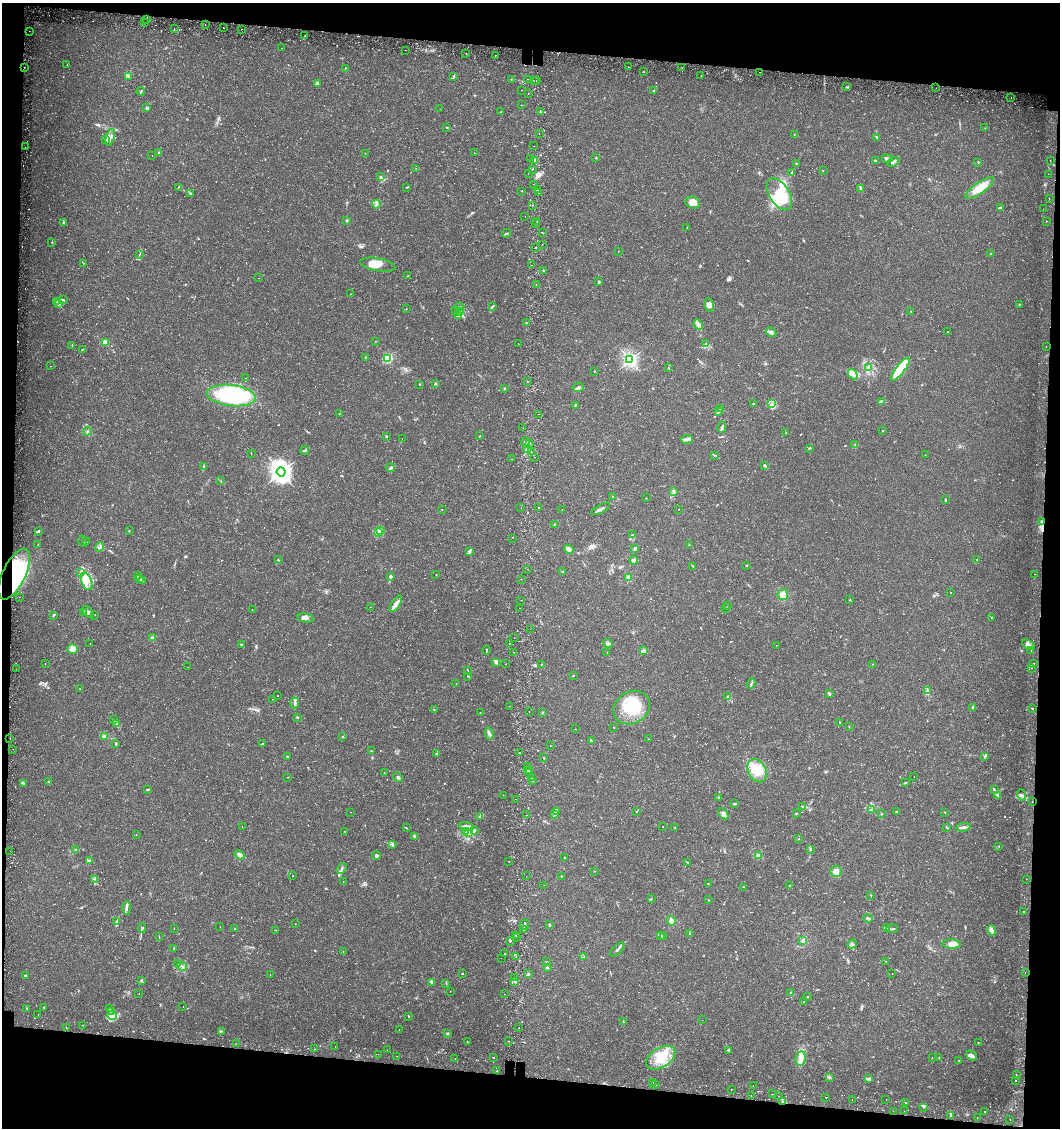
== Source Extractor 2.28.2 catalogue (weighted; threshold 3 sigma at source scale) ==
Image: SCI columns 336-4565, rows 60-4560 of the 4845 x 4632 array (HDU 1 of 3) = the unmasked area's bounding box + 8 px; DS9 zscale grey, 4 x 4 block average (1 PNG px = mean of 4 x 4 image px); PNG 1062 x 1130 px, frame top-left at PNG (2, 3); each listed source drawn as its Kron ellipse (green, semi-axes under 4 px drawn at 4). Shown black and unused: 12% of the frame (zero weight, under 2 of 3 exposures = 5% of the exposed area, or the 3 px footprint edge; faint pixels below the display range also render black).
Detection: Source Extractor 2.28.2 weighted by HDU 2 'WHT'. Background 0.013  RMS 0.0027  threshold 0.0122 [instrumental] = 3 sigma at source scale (4.5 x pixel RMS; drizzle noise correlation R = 1.50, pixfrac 1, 0.0396/0.0396 arcsec/px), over >= 5 px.
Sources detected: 762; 1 too faint to see at this stretch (4 x 4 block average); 5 inside a brighter object's white glare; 21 cosmic-ray / hot-pixel residue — neither listed nor drawn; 14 coinciding with a brighter row at this scale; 35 inside a brighter listed object's ellipse — not listed separately; of the other 686, all 500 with FLUX_AUTO >= 0.493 (the completeness limit of this list) listed and drawn (186 fainter detections not listed), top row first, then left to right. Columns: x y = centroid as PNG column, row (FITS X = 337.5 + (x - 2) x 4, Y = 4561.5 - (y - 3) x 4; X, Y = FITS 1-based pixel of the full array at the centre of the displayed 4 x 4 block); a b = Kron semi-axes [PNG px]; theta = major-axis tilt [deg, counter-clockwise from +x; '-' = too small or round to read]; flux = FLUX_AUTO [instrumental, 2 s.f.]
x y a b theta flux
146 19 2 2 - 1.5
144 23 2 2 - 5
205 25 2 2 - 2
223 28 2 2 - 0.71
174 29 2 2 - 1
242 29 2 2 - 1.7
29 31 2 2 - 2.4
305 36 2 2 - 1
282 48 2 2 - 0.85
405 50 2 2 - 0.66
466 53 2 2 - 0.8
495 55 2 2 - 0.91
67 64 2 2 - 0.53
629 67 2 2 - 0.65
24 68 2 2 - 3
345 68 2 2 - 0.83
682 68 2 2 - 0.81
643 72 2 2 - 0.82
760 72 2 2 - 2.2
701 76 2 2 - 0.7
129 77 2 2 - 0.94
453 77 3 2 - 1.5
511 79 2 2 - 0.68
528 79 2 2 - 0.87
534 81 2 2 - 3.5
536 81 2 2 - 1.9
317 84 4 3 - 2.9
846 86 2 2 - 1.5
936 88 2 2 - 0.64
522 90 2 2 - 1
141 91 4 2 - 2
653 91 2 2 - 0.89
528 93 2 2 - 0.95
1011 97 2 2 - 0.51
521 105 2 2 - 2.2
147 108 3 2 - 3.4
440 109 2 2 - 0.53
501 112 2 2 - 1.1
540 112 2 2 - 11
446 128 2 2 - 0.88
985 128 2 2 - 0.54
539 134 2 2 - 1.1
794 135 2 2 - 0.64
110 137 8 3 74 5.9
877 137 3 3 - 1.5
106 140 2 2 - 1.1
534 146 2 2 - 0.61
25 147 2 2 - 0.69
159 152 2 2 - 0.54
365 153 2 2 - 1
474 153 2 2 - 0.58
152 155 2 2 - 0.56
596 158 2 2 - 0.52
531 159 2 2 - 0.87
887 159 5 3 - 4.3
535 160 2 2 - 2.2
876 160 3 2 - 1.7
1050 161 2 2 - 2.7
893 162 6 2 29 2.7
978 162 2 2 - 0.8
796 163 2 2 - 0.96
416 168 2 2 - 0.5
532 169 2 2 - 0.66
823 170 2 2 - 0.52
792 172 4 2 - 1.1
528 173 2 2 - 1.2
1048 174 2 2 - 1
380 177 4 2 - 1.7
534 184 2 2 - 0.57
178 187 3 2 - 0.72
406 187 2 2 - 0.56
861 188 4 2 - 3.1
980 188 17 5 34 26
537 190 2 2 - 1.1
521 191 2 2 - 2.6
191 193 3 2 - 1.4
539 193 2 2 - 0.62
779 194 18 10 -57 56
1049 199 2 2 - 0.73
693 203 7 6 - 17
376 204 4 2 - 1.7
533 205 2 2 - 0.75
1001 208 3 2 - 1.2
1043 209 2 2 - 0.93
525 217 2 2 - 0.5
347 221 2 2 - 2
1047 221 2 2 - 1.9
64 222 2 2 - 2.3
537 222 2 2 - 0.63
535 223 2 2 - 0.63
687 228 2 2 - 0.52
542 232 2 2 - 1.5
507 233 5 2 - 2.3
52 242 2 2 - 0.84
542 244 2 2 - 0.7
536 247 2 2 - 1.7
618 251 2 2 - 0.85
139 254 2 2 - 0.71
991 254 3 2 - 1.3
83 263 2 2 - 0.66
378 265 18 6 -10 21
532 265 2 2 - 0.72
543 270 2 2 - 1.3
408 276 2 2 - 0.88
258 278 2 2 - 0.59
599 282 3 2 - 2.8
536 284 2 2 - 0.61
351 294 2 2 - 0.82
63 300 3 2 - 1.7
57 302 2 2 - 0.6
58 304 2 2 - 0.82
1019 304 2 2 - 0.74
709 305 7 4 -83 6.8
460 307 4 2 - 2.2
492 307 4 2 - 2
406 309 2 2 - 0.64
456 311 2 2 - 1.2
459 311 3 2 - 2.2
911 311 2 2 - 1.2
459 316 3 2 - 1.8
526 323 2 2 - 0.75
698 324 5 3 - 5.3
771 332 5 3 - 6.1
947 332 2 2 - 0.57
375 341 2 2 - 0.5
105 342 2 2 - 27
518 344 2 2 - 0.88
706 344 2 2 - 0.76
72 345 3 2 - 0.72
1046 346 2 2 - 2.9
82 349 2 2 - 0.62
365 357 2 2 - 0.54
388 359 3 3 - 40
630 360 3 3 - 210
50 366 2 2 - 0.5
869 367 3 2 - 2.3
668 368 2 2 - 0.63
900 369 14 4 52 68
594 371 2 2 - 0.82
853 374 5 4 - 6.1
246 378 2 2 - 0.51
527 381 2 2 - 1
419 384 2 2 - 1
435 384 3 2 - 2.1
578 387 5 2 - 2.9
504 388 2 2 - 1.5
231 396 24 10 -7 220
881 401 4 2 - 1.7
753 403 3 2 - 1
771 404 2 2 - 0.56
575 405 3 2 - 1.2
721 409 3 2 - 1.5
718 412 4 2 - 1.9
339 414 2 2 - 0.63
538 414 2 2 - 2.1
722 427 5 2 - 3.3
523 428 2 2 - 0.83
87 431 4 2 - 2.1
882 431 2 2 - 0.62
786 433 2 2 - 0.65
480 436 2 2 - 0.73
387 437 2 2 - 0.74
402 438 2 2 - 0.51
687 439 6 2 1 3.5
525 442 5 2 - 3.6
530 443 2 2 - 1
855 445 3 2 - 0.73
527 448 2 2 - 1.2
809 448 3 2 - 1.5
305 450 4 2 - 2.2
531 452 2 2 - 0.96
251 453 2 2 - 0.5
715 455 3 2 - 1.5
925 455 2 2 - 2
534 457 2 2 - 0.55
512 459 2 2 - 0.5
765 465 3 2 - 1.6
204 467 3 2 - 2.9
391 468 4 3 - 2.8
281 472 4 4 - 670
221 481 2 2 - 0.62
673 491 2 2 - 0.88
613 497 2 2 - 0.85
646 498 2 2 - 0.6
945 500 3 2 - 1.7
521 508 2 2 - 0.55
539 508 2 2 - 2.1
442 509 2 2 - 0.53
562 509 2 2 - 0.8
601 509 10 2 29 4.4
679 509 2 2 - 2
1042 522 2 2 - 2.4
554 524 2 2 - 0.67
38 531 3 2 - 1.7
129 531 2 2 - 0.63
380 531 2 2 - 0.78
378 533 3 2 - 2.4
632 535 2 2 - 0.58
513 538 2 2 - 0.59
83 541 6 2 -78 2
86 542 2 2 - 0.7
38 544 3 2 - 0.7
689 545 2 2 - 0.83
100 547 5 2 - 2.8
635 548 4 3 - 3.2
569 549 5 3 - 11
469 552 4 3 - 2.6
278 560 2 2 - 1.1
634 560 4 3 - 6
976 560 2 2 - 0.75
746 565 2 2 - 0.93
693 566 2 2 - 0.79
527 569 2 2 - 0.77
81 572 3 2 - 1.3
563 572 2 2 - 0.86
14 574 28 11 64 170
1034 574 2 2 - 0.66
137 575 3 2 - 1.8
436 575 2 2 - 0.91
390 576 3 3 - 2.1
628 577 4 3 - 5.4
139 579 3 2 - 2.2
521 579 2 2 - 0.5
87 581 9 5 -69 13
143 581 2 2 - 0.85
951 592 2 2 - 0.68
783 594 5 5 - 8.2
19 597 2 2 - 0.56
521 600 2 2 - 0.57
850 600 2 2 - 0.58
396 604 9 3 56 10
727 605 2 2 - 0.5
370 607 2 2 - 2.6
520 608 2 2 - 0.59
726 608 2 2 - 0.61
252 610 2 2 - 0.51
88 612 7 3 -49 4.5
84 613 3 2 - 2
53 615 4 2 - 1.5
95 615 2 2 - 0.51
991 617 2 2 - 0.51
306 618 8 4 -12 7.5
530 629 2 2 - 0.99
514 637 2 2 - 1.8
153 638 3 3 - 3.7
90 643 2 2 - 0.5
509 643 2 2 - 1.8
608 643 5 3 - 2.8
242 645 4 2 - 1.9
777 645 2 2 - 1.2
1029 645 7 3 -28 4.4
73 649 5 5 - 9.1
486 650 4 2 - 1.2
643 651 3 2 - 1.8
1031 651 2 2 - 0.76
513 652 2 2 - 1.3
607 652 2 2 - 0.91
496 662 4 2 - 6.5
1034 663 2 2 - 0.66
45 664 2 2 - 0.61
506 664 2 2 - 0.65
872 664 2 2 - 0.57
541 665 2 2 - 0.79
188 667 2 2 - 2.2
1032 668 2 2 - 1.2
16 669 2 2 - 0.49
467 671 2 2 - 0.98
468 676 3 2 - 1.1
573 676 3 2 - 0.84
456 683 2 2 - 0.55
751 684 5 2 - 2.8
80 688 2 2 - 0.62
928 691 3 2 - 2.2
829 694 3 2 - 3
277 696 2 2 - 1.1
728 697 4 2 - 2
272 699 2 2 - 0.52
295 703 5 3 - 3.8
509 706 2 2 - 0.57
632 708 19 16 31 66
972 708 3 2 - 1.7
1032 708 2 2 - 0.9
434 710 2 2 - 1.1
529 711 2 2 - 3.2
542 712 2 2 - 1.2
480 713 2 2 - 0.91
297 717 2 2 - 2.5
113 720 2 2 - 0.8
840 722 2 2 - 0.74
117 724 4 2 - 2.4
614 727 2 2 - 1.2
849 727 2 2 - 0.54
575 729 2 2 - 0.54
489 733 6 3 -78 3.7
105 736 4 3 - 3.8
342 737 2 2 - 0.94
10 738 2 2 - 0.87
648 739 2 2 - 0.52
591 741 2 2 - 2.1
262 743 2 2 - 0.63
116 744 3 2 - 1.7
550 746 2 2 - 0.69
13 749 2 2 - 1.2
371 751 2 2 - 1.2
519 752 2 2 - 6.6
437 754 3 2 - 1.2
287 756 2 2 - 2
985 756 4 2 - 2
544 758 3 2 - 1.1
528 766 2 2 - 1.6
527 770 2 2 - 1.5
529 771 2 2 - 1
757 771 12 9 -64 28
384 773 2 2 - 0.55
914 776 2 2 - 0.57
288 777 2 2 - 0.5
398 777 5 2 - 4
532 778 2 2 - 1.1
532 780 2 2 - 1.2
49 782 2 2 - 3.8
23 783 4 2 - 1.6
905 783 2 2 - 0.92
148 789 4 2 - 1.3
994 789 3 2 - 1.2
503 795 2 2 - 1.6
997 795 3 2 - 1.5
1021 795 5 2 - 2.4
718 797 2 2 - 0.97
516 799 2 2 - 1.9
1032 802 2 2 - 10
735 804 4 2 - 1.6
802 806 2 2 - 0.97
871 810 2 2 - 0.96
636 811 2 2 - 2.3
896 811 2 2 - 1.4
350 812 2 2 - 0.71
556 812 3 3 - 2.4
945 812 2 2 - 0.72
723 814 6 4 -52 5.7
796 814 2 2 - 1.4
881 814 2 2 - 0.63
526 815 2 2 - 1.7
555 815 3 2 - 1.4
480 816 3 2 - 1.3
242 826 2 2 - 0.82
466 826 7 3 -10 5
663 827 2 2 - 2.1
963 827 7 2 7 6.3
406 828 3 2 - 0.77
675 828 2 2 - 1.2
947 828 2 2 - 1.2
345 831 2 2 - 0.6
474 831 3 2 - 2
465 832 2 2 - 1.2
468 833 3 2 - 1.6
136 835 2 2 - 0.54
415 837 4 3 - 3.9
799 839 2 2 - 0.59
393 844 4 2 - 1.9
998 846 2 2 - 0.82
76 849 2 2 - 0.99
810 850 2 2 - 1.1
10 851 2 2 - 0.5
239 855 5 3 - 6
376 855 4 2 - 3.7
758 856 3 2 - 1.5
565 857 2 2 - 1
89 860 3 2 - 1.8
509 861 2 2 - 0.55
687 862 3 2 - 1
341 869 6 2 56 3.4
594 871 2 2 - 1.1
836 871 5 5 - 10
293 876 2 2 - 0.53
526 876 2 2 - 0.53
561 876 2 2 - 1
95 879 3 2 - 1.2
1026 879 2 2 - 0.58
343 881 2 2 - 1
709 884 2 2 - 0.94
544 885 2 2 - 1.1
790 885 2 2 - 0.67
743 887 2 2 - 1.2
871 895 2 2 - 0.54
651 899 3 2 - 0.75
709 900 2 2 - 0.77
127 908 7 2 90 3.1
1024 911 2 2 - 8.5
868 918 5 2 - 4.6
117 921 4 2 - 1.2
671 921 5 3 - 7
295 924 2 2 - 0.73
525 925 5 2 - 4
549 925 2 2 - 3.2
220 926 2 2 - 0.81
142 928 4 2 - 1.9
886 928 4 2 - 3.1
174 929 2 2 - 0.5
235 929 2 2 - 0.87
892 929 6 2 12 1.9
276 930 2 2 - 0.78
524 930 2 2 - 0.86
991 930 5 3 - 8.2
689 933 2 2 - 0.79
516 935 2 2 - 3.2
660 935 3 2 - 1.5
159 936 2 2 - 0.74
664 936 3 2 - 1.2
517 938 2 2 - 0.87
803 940 3 3 - 2.5
510 941 2 2 - 2.1
852 944 5 3 - 5
951 944 9 4 -3 16
173 949 2 2 - 0.76
617 949 9 2 45 4.7
343 951 2 2 - 0.59
505 954 2 2 - 1.7
584 956 2 2 - 0.74
516 957 2 2 - 0.72
501 958 2 2 - 1
886 961 2 2 - 0.58
547 962 2 2 - 0.62
177 964 2 2 - 0.91
182 966 5 2 - 2.4
547 968 2 2 - 7.5
1025 972 2 2 - 0.83
892 973 2 2 - 0.59
462 974 2 2 - 1.7
528 974 3 2 - 1.8
270 975 2 2 - 0.79
25 976 3 2 - 3.1
515 977 2 2 - 0.66
141 981 2 2 - 2.3
515 981 3 2 - 1.5
432 982 3 2 - 5.6
446 983 2 2 - 0.83
450 992 2 2 - 0.62
790 993 2 2 - 1.5
139 994 2 2 - 0.52
505 994 2 2 - 0.65
807 996 2 2 - 0.92
804 1001 2 2 - 0.67
44 1007 2 2 - 0.89
183 1007 2 2 - 0.86
27 1008 2 2 - 0.95
109 1008 2 2 - 1.2
112 1012 2 2 - 1.2
38 1014 2 2 - 2.4
112 1016 5 2 - 3.6
408 1016 3 2 - 1.2
702 1020 2 2 - 0.58
623 1022 2 2 - 0.82
82 1025 2 2 - 1.6
66 1028 2 2 - 2
519 1028 2 2 - 0.64
399 1029 2 2 - 0.63
222 1031 2 2 - 0.66
447 1033 3 2 - 1.4
467 1041 2 2 - 0.59
509 1041 2 2 - 0.82
236 1043 2 2 - 0.69
978 1043 2 2 - 0.83
335 1047 2 2 - 1.4
314 1049 2 2 - 1.7
387 1050 2 2 - 0.62
729 1050 3 2 - 2
378 1054 2 2 - 0.6
396 1056 2 2 - 0.55
971 1056 6 4 -41 5.7
939 1057 2 2 - 0.81
455 1058 2 2 - 0.71
493 1058 2 2 - 0.49
661 1058 16 10 32 45
932 1058 2 2 - 0.71
801 1059 7 5 79 9.6
959 1060 2 2 - 2.5
497 1071 2 2 - 0.81
1016 1075 2 2 - 0.88
829 1077 4 2 - 1.4
869 1079 4 2 - 5.3
1016 1081 2 2 - 11
653 1083 2 2 - 0.81
656 1085 2 2 - 0.5
753 1085 2 2 - 1.1
731 1089 2 2 - 1
772 1094 2 2 - 2.5
751 1096 2 2 - 0.51
778 1096 2 2 - 4.2
826 1097 2 2 - 1.8
852 1099 2 2 - 1.2
886 1100 2 2 - 0.57
782 1101 3 2 - 2.7
905 1102 2 2 - 2.5
923 1107 2 2 - 1.8
893 1111 2 2 - 0.54
904 1111 2 2 - 1.3
985 1112 2 2 - 6.3
951 1116 3 2 - 1.8
977 1117 2 2 - 0.57
1010 1119 2 2 - 0.98
Overlapping masked pixels (flux is a lower limit): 3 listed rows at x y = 1042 522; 14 574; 782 1101
Diffuse or blended objects may show on this block-average render without a row.